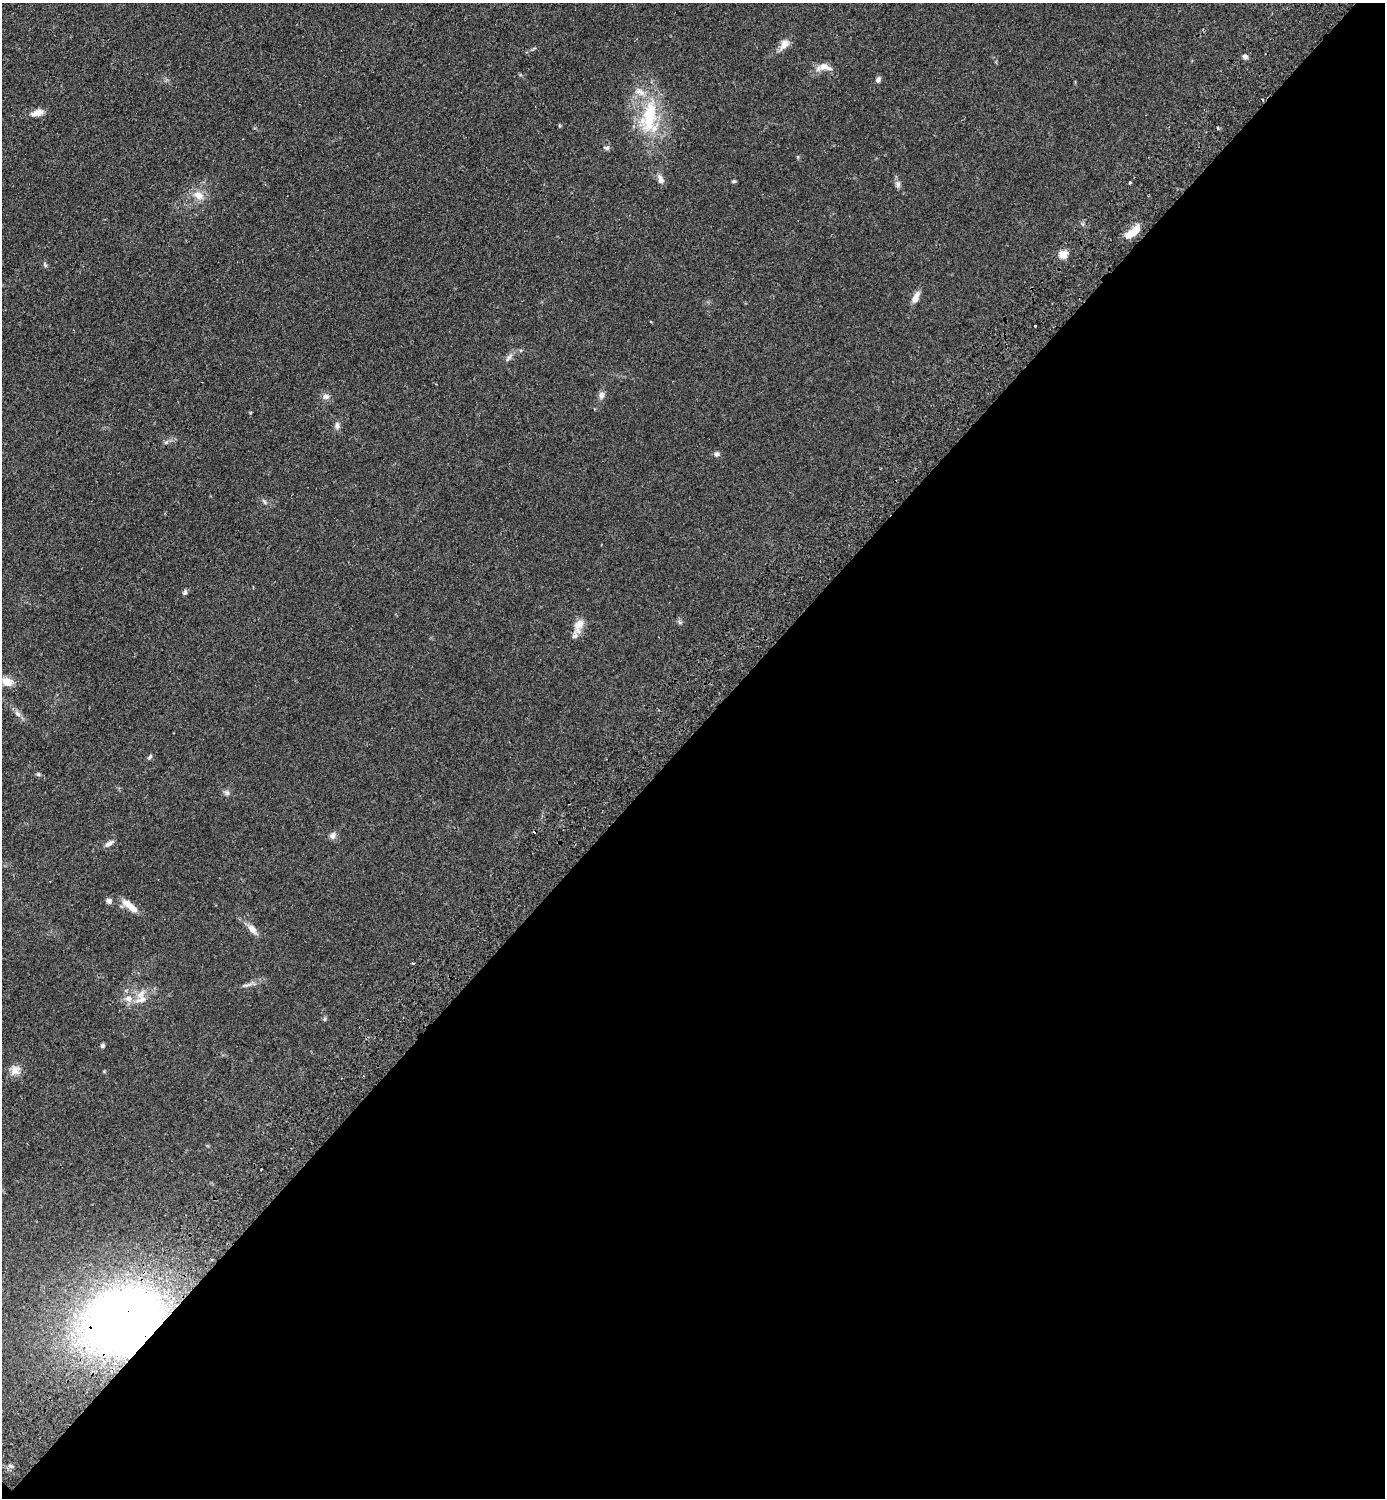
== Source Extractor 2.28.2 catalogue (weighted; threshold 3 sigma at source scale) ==
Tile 15 of 4 x 4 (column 3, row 4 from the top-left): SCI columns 3108-4490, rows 43-1538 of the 6074 x 6069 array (HDU 1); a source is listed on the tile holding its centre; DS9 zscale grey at full resolution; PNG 1387 x 1500 px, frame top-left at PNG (2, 3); no overlay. Shown black and unused: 51% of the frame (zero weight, under 2 of 3 exposures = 3% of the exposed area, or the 3 px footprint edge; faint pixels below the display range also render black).
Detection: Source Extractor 2.28.2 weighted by HDU 2 'WHT'; one run over the whole footprint, this tile lists its part. Background 0.0793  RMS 0.0085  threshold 0.0385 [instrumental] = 3 sigma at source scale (4.5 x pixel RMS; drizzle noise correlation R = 1.50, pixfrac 1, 0.05/0.05 arcsec/px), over >= 5 px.
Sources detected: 47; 1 cosmic-ray / hot-pixel residue — not listed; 2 inside a brighter listed object's ellipse — not listed separately; the other 44 listed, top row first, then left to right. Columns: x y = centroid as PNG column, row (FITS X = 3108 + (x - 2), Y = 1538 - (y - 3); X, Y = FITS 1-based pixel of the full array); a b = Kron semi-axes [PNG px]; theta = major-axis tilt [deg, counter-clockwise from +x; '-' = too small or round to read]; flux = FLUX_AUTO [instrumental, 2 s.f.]
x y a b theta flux
784 44 14 9 52 7.1
1245 57 6 5 - 2.9
823 67 21 10 1 7.9
878 80 7 5 65 2.6
37 113 17 8 15 6.3
649 117 53 24 84 58
607 147 8 6 11 1.9
660 179 12 7 -74 4.2
734 181 6 4 0 1.1
1130 182 3 3 - 0.86
898 184 10 6 80 2.5
198 195 14 10 -27 8.8
1133 231 20 7 37 15
1063 254 5 5 - 35
45 265 8 4 -55 1.3
916 297 13 7 68 6.4
1035 326 3 3 - 1.5
509 357 13 6 53 3.2
601 395 10 7 73 3.3
325 396 10 8 -4 3.4
337 426 10 7 -84 3.1
717 454 7 6 - 2.3
264 501 8 4 -49 1.5
185 592 8 5 71 1.6
680 622 7 5 -43 1.5
579 626 20 11 70 9.2
7 681 15 10 -21 9.6
17 714 10 7 -40 3.1
150 757 7 4 47 1.5
38 774 5 5 - 1.3
227 793 8 7 - 2.2
333 836 10 7 73 3.1
109 843 13 5 34 3.1
109 901 7 6 - 2.7
130 906 26 8 -40 9.5
252 929 12 7 -50 7.1
413 963 3 2 - 0.79
247 985 16 4 14 3.1
141 994 15 9 61 7.6
129 999 9 9 - 6
325 1019 6 4 90 1.1
102 1046 6 5 - 1.5
15 1070 15 12 46 6.5
124 1321 47 39 25 1000
Overlapping masked pixels (flux is a lower limit): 1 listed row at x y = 124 1321